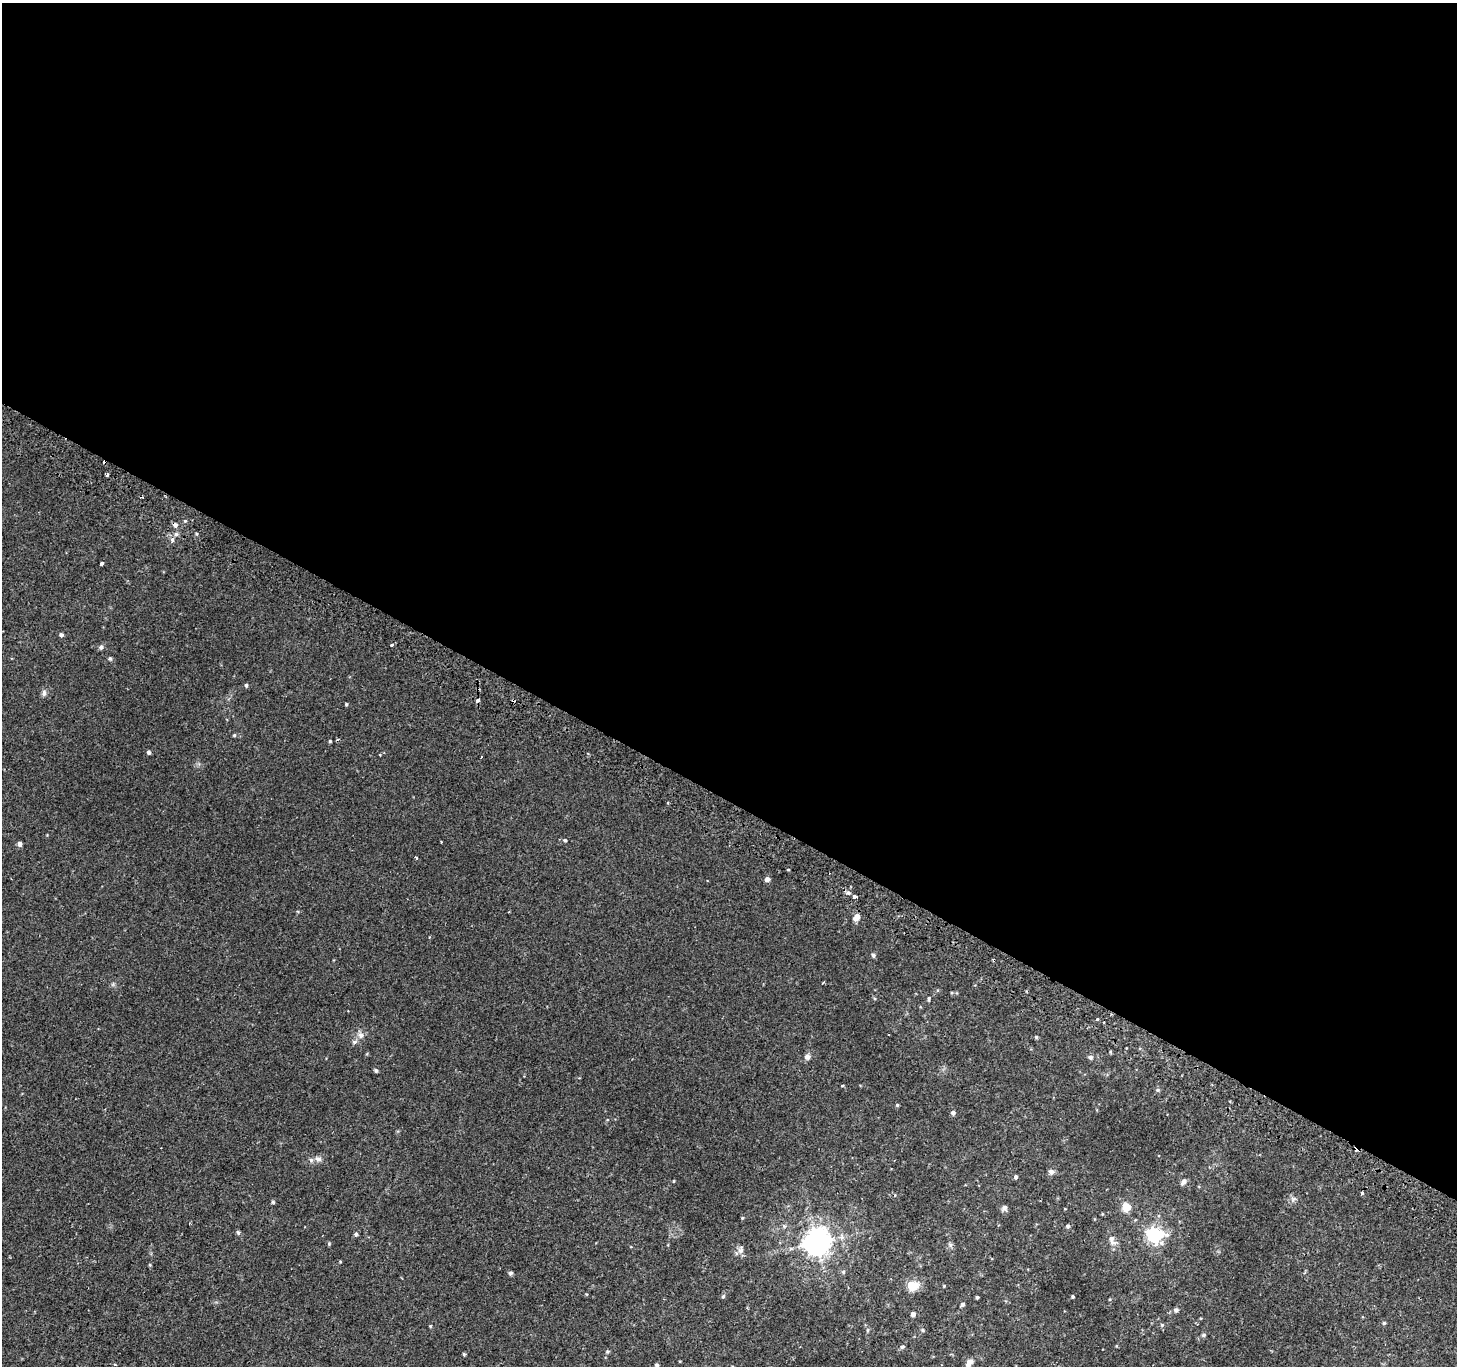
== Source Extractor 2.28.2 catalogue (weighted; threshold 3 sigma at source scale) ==
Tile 3 of 4 x 4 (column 3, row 1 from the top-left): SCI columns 2939-4393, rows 4386-5749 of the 5869 x 5977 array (HDU 1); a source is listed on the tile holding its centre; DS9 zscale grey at full resolution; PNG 1459 x 1368 px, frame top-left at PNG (2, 3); no overlay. Shown black and unused: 59% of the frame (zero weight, under 2 of 3 exposures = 2% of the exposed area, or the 3 px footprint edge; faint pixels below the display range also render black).
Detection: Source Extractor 2.28.2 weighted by HDU 2 'WHT'; one run over the whole footprint, this tile lists its part. Background 0.00223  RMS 0.0023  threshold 0.0105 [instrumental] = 3 sigma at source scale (4.5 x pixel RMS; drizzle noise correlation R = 1.50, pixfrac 1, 0.0396/0.0396 arcsec/px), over >= 5 px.
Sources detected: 85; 4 cosmic-ray / hot-pixel residue — not listed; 1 inside a brighter listed object's ellipse — not listed separately; the other 80 listed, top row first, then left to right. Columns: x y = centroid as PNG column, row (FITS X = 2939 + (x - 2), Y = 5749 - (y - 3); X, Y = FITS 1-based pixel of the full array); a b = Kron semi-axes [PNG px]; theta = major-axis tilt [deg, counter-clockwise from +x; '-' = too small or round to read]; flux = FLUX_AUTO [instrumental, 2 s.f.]
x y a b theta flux
107 475 4 3 - 0.63
185 521 5 3 - 0.24
175 525 6 6 - 0.71
172 540 3 3 - 1.1
101 564 3 3 - 0.9
61 635 5 5 - 0.49
391 644 3 3 - 1.6
101 647 6 5 - 0.61
110 658 5 4 - 0.34
246 685 4 4 - 0.37
44 693 9 6 90 0.65
478 700 4 3 - 2.7
346 704 4 4 - 0.26
234 735 5 4 - 0.28
149 752 4 4 - 0.58
668 803 3 2 - 0.33
565 840 4 4 - 0.32
20 844 5 4 - 0.83
416 857 3 3 - 0.4
788 870 3 2 - 0.21
767 879 5 5 - 1
848 893 6 5 - 0.56
855 896 3 3 - 1.3
856 917 8 5 50 2
873 955 5 4 - 0.51
929 999 7 3 86 0.32
1097 1019 3 3 - 1.3
1103 1022 3 3 - 0.91
361 1035 8 7 - 1
1036 1037 5 4 - 0.28
354 1042 7 5 16 0.56
807 1057 8 8 - 0.86
1090 1057 6 5 - 0.54
376 1070 5 4 - 0.38
842 1086 3 2 - 0.32
1157 1090 5 5 - 0.34
897 1105 5 4 - 0.25
953 1113 5 4 - 0.71
318 1159 9 6 -13 0.81
1051 1172 7 7 - 0.76
1016 1177 5 4 - 0.41
1183 1182 9 5 56 0.81
1362 1193 3 3 - 0.82
1293 1199 8 4 45 0.55
273 1202 4 4 - 0.36
1126 1207 7 7 - 3.4
1004 1208 7 6 - 0.75
742 1218 4 4 - 0.23
784 1226 5 4 - 0.32
1068 1226 4 4 - 0.48
238 1232 5 5 - 0.4
356 1234 5 4 - 0.45
1154 1235 7 6 - 54
1111 1238 9 8 - 1.1
816 1242 8 8 - 290
329 1244 5 4 - 0.26
950 1245 7 4 72 0.44
740 1250 10 7 81 1
150 1265 4 3 - 0.21
843 1272 5 5 - 0.31
510 1273 6 5 - 0.44
913 1286 15 11 14 3
723 1296 5 5 - 0.35
1073 1296 3 3 - 0.3
977 1297 3 3 - 0.31
962 1304 4 4 - 0.57
1176 1310 6 6 - 0.53
913 1314 4 4 - 0.93
1384 1323 5 4 - 0.3
1162 1325 5 5 - 0.3
430 1326 4 3 - 0.23
867 1330 5 3 - 0.29
923 1330 5 3 - 0.27
1204 1335 6 5 - 0.39
902 1347 6 5 - 0.41
607 1351 6 5 - 0.31
464 1354 4 3 - 0.28
969 1363 11 6 59 1.4
115 1364 3 3 - 0.44
657 1365 4 3 - 0.53
Overlapping masked pixels (flux is a lower limit): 1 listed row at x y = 175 525
Isophote crosses this tile's border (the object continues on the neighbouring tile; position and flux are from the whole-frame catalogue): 2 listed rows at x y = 969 1363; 657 1365